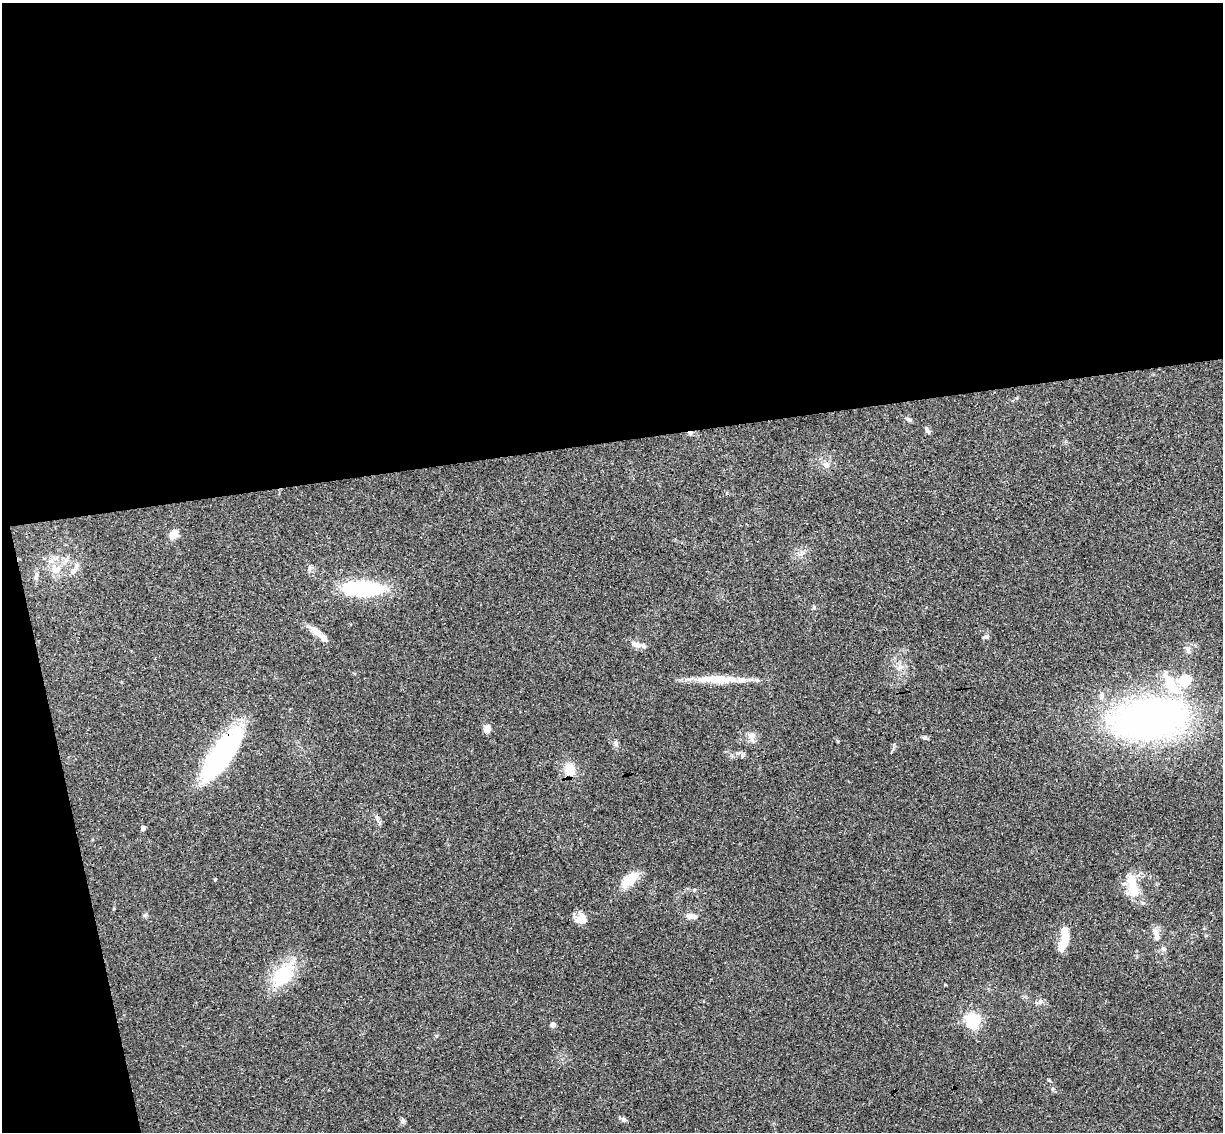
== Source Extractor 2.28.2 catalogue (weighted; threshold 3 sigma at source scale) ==
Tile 1 of 4 x 4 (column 1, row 1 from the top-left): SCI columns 57-1277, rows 3543-4672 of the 4999 x 4935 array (HDU 1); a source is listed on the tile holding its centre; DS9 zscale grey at full resolution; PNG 1225 x 1134 px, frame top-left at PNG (2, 3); no overlay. Shown black and unused: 42% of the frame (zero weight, under 3 of 4 exposures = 6% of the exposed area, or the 3 px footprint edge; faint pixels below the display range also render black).
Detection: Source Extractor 2.28.2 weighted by HDU 2 'WHT'; one run over the whole footprint, this tile lists its part. Background 0.163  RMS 0.0072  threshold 0.0322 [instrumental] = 3 sigma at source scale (4.5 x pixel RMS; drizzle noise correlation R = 1.50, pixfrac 1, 0.05/0.05 arcsec/px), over >= 5 px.
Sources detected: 44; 2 inside a brighter object's white glare — not listed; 5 inside a brighter listed object's ellipse — not listed separately; the other 37 listed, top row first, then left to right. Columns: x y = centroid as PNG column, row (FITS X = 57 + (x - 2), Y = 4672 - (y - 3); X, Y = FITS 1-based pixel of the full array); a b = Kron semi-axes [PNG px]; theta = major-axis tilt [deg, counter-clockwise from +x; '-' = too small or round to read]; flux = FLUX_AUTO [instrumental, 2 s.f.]
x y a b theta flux
909 419 9 5 -20 1.8
927 430 11 4 -63 1.6
690 433 6 5 - 1.4
826 465 7 7 - 2.2
174 534 9 7 38 9
55 570 15 9 16 6.5
74 570 11 7 47 3.5
362 588 45 15 -2 57
814 607 5 5 - 0.94
316 631 19 8 -34 6.9
985 637 8 4 -8 1.2
636 644 15 7 -15 5.1
1188 650 10 6 89 2.6
900 667 7 5 90 2.2
720 679 49 10 -1 21
1102 695 10 7 89 3
1149 718 72 39 11 310
487 728 10 8 71 3.9
751 736 13 8 -64 4.3
925 737 6 5 - 1.4
615 743 7 4 -89 1.5
221 755 59 19 54 110
569 769 15 12 -80 10
143 828 4 4 - 4.1
630 879 25 11 40 14
1133 885 31 11 -80 18
694 890 5 5 - 0.91
692 916 13 6 -6 4.8
581 919 13 12 - 8.1
1065 934 17 8 -86 10
1156 935 17 7 -73 4.8
283 975 40 21 50 31
1040 1001 7 6 - 2.1
973 1020 6 6 - 160
553 1025 6 5 - 2.1
623 1119 8 6 -15 1.6
403 1120 7 4 -90 1.4
Overlapping masked pixels (flux is a lower limit): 2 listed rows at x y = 690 433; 221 755
Unlisted compact peaks at least as high as the median listed source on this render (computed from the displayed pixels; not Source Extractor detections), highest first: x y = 215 879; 145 915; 1052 1089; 436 1036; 1049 1080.